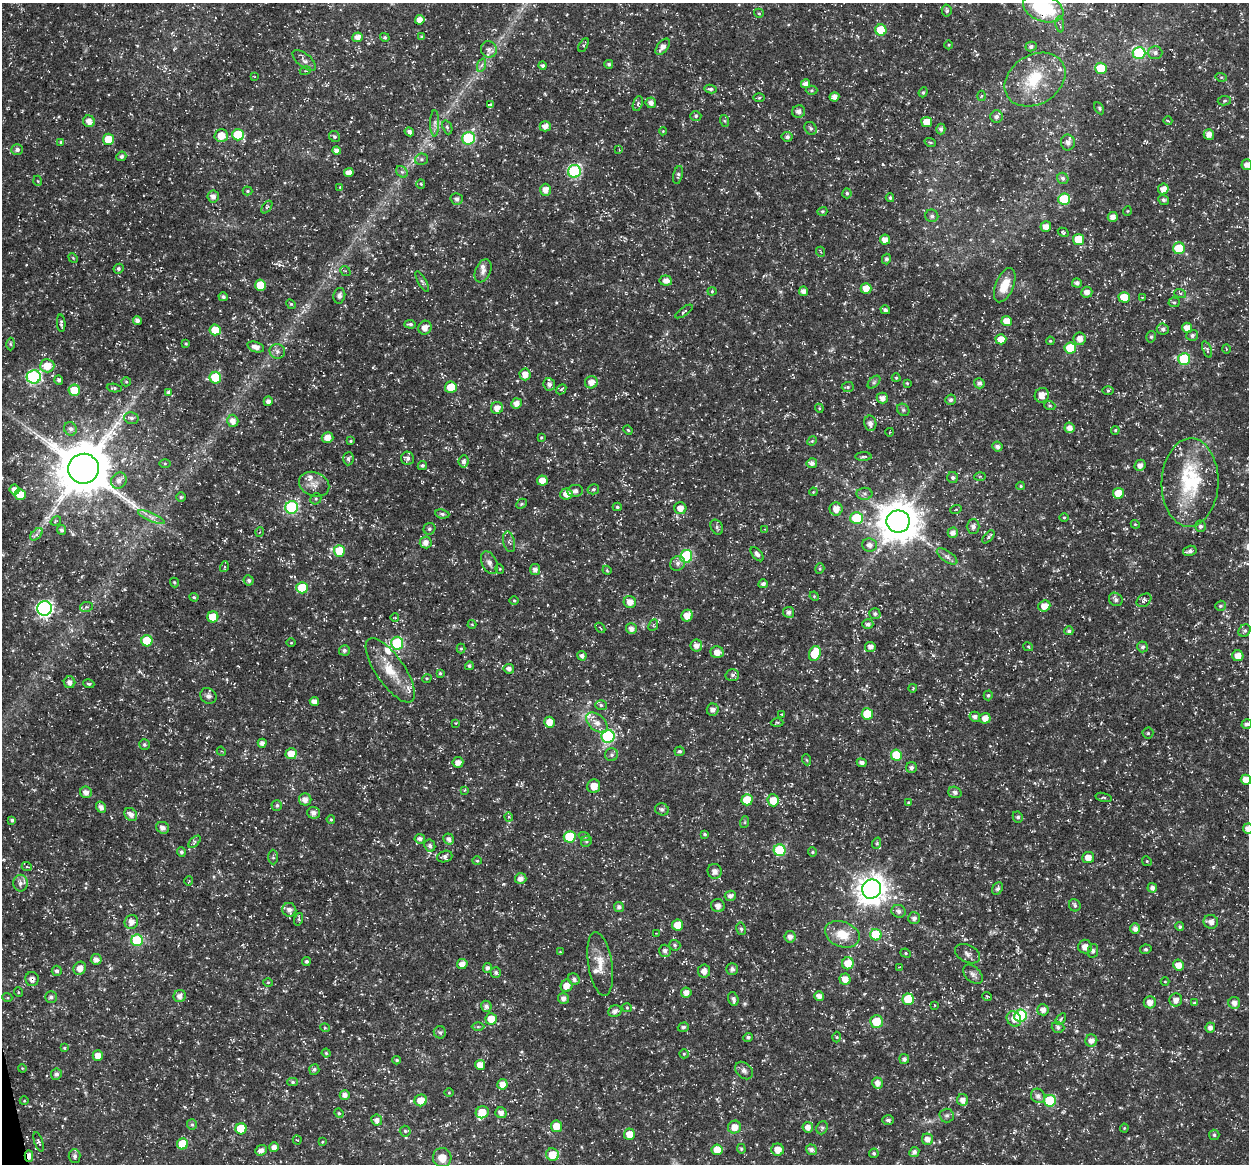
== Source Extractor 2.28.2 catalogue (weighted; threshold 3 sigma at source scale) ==
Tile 7 of 4 x 4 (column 3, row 2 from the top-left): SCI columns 2548-3794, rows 2372-3533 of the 5044 x 4838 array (HDU 1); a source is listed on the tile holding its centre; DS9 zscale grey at full resolution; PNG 1251 x 1166 px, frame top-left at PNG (2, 3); each listed source drawn as its Kron ellipse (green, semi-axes under 4 px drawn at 4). Shown black and unused: <1% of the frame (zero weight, under 3 of 5 exposures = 3% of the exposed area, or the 3 px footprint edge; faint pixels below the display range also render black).
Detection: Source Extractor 2.28.2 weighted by HDU 2 'WHT'; one run over the whole footprint, this tile lists its part. Background 0.0242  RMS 0.0022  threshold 0.00992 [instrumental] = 3 sigma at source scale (4.5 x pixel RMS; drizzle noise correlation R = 1.50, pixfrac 1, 0.0396/0.0396 arcsec/px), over >= 5 px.
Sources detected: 514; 13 inside a brighter listed object's ellipse — not listed separately; of the other 501, all 500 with FLUX_AUTO >= 0.145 (the completeness limit of this list) listed and drawn (1 fainter detections not listed), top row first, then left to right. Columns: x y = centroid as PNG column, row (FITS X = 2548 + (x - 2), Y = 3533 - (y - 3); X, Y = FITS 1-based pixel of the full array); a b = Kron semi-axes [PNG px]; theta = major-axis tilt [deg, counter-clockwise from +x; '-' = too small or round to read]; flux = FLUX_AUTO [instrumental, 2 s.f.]
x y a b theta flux
1043 8 21 13 -21 17
947 10 6 5 - 0.41
759 13 5 4 - 0.29
420 20 4 4 - 1.8
1060 24 8 4 -82 0.47
881 30 5 5 - 8.1
358 37 5 5 - 1.4
385 37 5 4 - 0.32
422 37 4 3 - 0.36
584 45 7 3 59 0.41
949 45 4 3 - 0.21
663 47 9 5 51 1.2
1031 47 5 5 - 0.63
489 49 8 8 - 0.9
1139 53 6 6 - 19
1155 53 7 6 - 0.74
304 60 14 6 -39 1
609 64 4 4 - 0.41
482 65 7 4 70 0.54
543 66 4 4 - 0.57
1101 68 6 5 - 5.5
305 71 5 3 - 0.3
254 77 3 2 - 0.16
1221 77 6 3 -17 0.25
1035 80 32 24 31 9.9
806 84 5 4 - 1.2
710 89 6 4 -11 0.49
811 90 6 4 1 0.33
923 92 5 4 - 0.34
982 96 5 3 - 0.24
834 97 5 4 - 1.3
759 98 6 4 1 0.3
1224 101 7 4 9 0.36
651 103 5 5 - 1.1
638 104 8 4 70 0.45
491 105 4 3 - 0.48
1099 108 6 4 -62 0.32
799 111 6 6 - 0.93
696 116 5 5 - 0.38
997 117 6 6 - 0.72
89 121 6 5 - 1.6
725 121 6 4 -70 0.32
1168 121 4 2 - 0.18
927 122 5 5 - 2.9
435 123 13 4 90 0.85
545 126 5 5 - 1.5
447 127 7 4 -70 0.41
811 128 7 5 -52 0.5
941 129 5 4 - 0.59
663 131 4 4 - 0.18
409 132 5 4 - 0.74
1209 134 5 5 - 1.3
238 135 6 5 - 7.1
221 136 6 6 - 2.5
334 136 6 5 - 0.44
787 137 5 5 - 0.57
468 138 6 6 - 21
108 139 5 5 - 4
61 142 4 3 - 0.28
930 142 6 3 -19 0.25
1068 142 8 7 - 1.1
17 150 6 5 - 0.67
336 150 4 4 - 1.1
619 150 4 3 - 0.16
121 156 5 4 - 0.56
421 159 6 5 - 0.49
1247 165 5 5 - 1.2
574 171 6 6 - 23
402 172 6 5 - 0.54
349 173 5 4 - 1.5
678 175 9 4 78 0.49
1063 178 6 5 - 0.58
38 181 5 3 - 0.19
421 184 5 4 - 0.27
340 187 4 4 - 0.2
1163 189 5 5 - 1.4
545 190 6 5 - 1.6
248 191 5 4 - 0.29
847 193 5 4 - 0.43
213 196 6 5 - 1.1
890 198 4 3 - 0.34
457 199 6 5 - 0.73
1064 199 6 6 - 11
1163 200 5 5 - 0.54
267 207 7 3 53 0.34
822 211 5 4 - 0.35
1127 211 5 3 - 0.17
932 216 6 6 - 0.6
1113 217 5 5 - 1.3
1046 227 5 5 - 1.4
1063 232 5 4 - 0.4
1078 239 5 5 - 5.3
885 240 5 5 - 1.7
1179 248 6 6 - 6.3
821 252 5 3 - 0.21
73 258 5 4 - 0.23
886 259 5 4 - 0.54
118 269 5 4 - 0.43
345 271 5 4 - 0.31
483 271 12 7 66 1.1
666 281 6 5 - 1.3
422 282 11 4 -62 0.47
1077 283 5 4 - 0.75
260 285 5 5 - 5.5
1005 285 18 9 68 3.8
866 288 5 5 - 2.4
712 291 4 4 - 0.27
804 291 5 4 - 1.2
1087 292 5 5 - 1.3
1180 293 6 3 -18 0.3
339 296 8 6 77 0.76
223 297 4 4 - 0.56
1124 297 5 5 - 3.9
1142 297 4 2 - 0.15
1174 302 5 5 - 0.36
291 304 5 4 - 0.28
885 310 5 4 - 0.62
684 311 10 3 34 0.4
137 320 4 4 - 0.91
1007 321 5 5 - 2.4
61 323 8 3 -85 0.46
410 324 6 4 -5 0.49
425 328 7 6 - 1.5
1187 328 5 5 - 1.8
1163 329 6 5 - 0.6
215 330 5 5 - 4
1192 335 6 5 - 0.51
1151 337 6 4 75 0.34
1001 339 5 5 - 2.4
1080 339 6 6 - 1.7
1050 341 4 3 - 0.23
10 344 6 4 -89 0.34
186 344 3 3 - 0.21
256 347 9 5 -18 1.4
1070 348 6 5 - 8.2
1207 349 8 4 -68 0.43
1226 349 4 3 - 0.2
277 351 8 7 - 0.87
1184 359 6 6 - 15
47 366 7 6 - 3.6
525 374 6 5 - 1.8
34 377 7 6 - 35
215 378 6 5 - 9.7
896 378 4 4 - 0.24
59 380 5 4 - 0.53
126 382 5 4 - 0.27
591 382 6 6 - 1.6
874 382 7 4 45 0.44
907 383 4 3 - 0.2
979 383 5 5 - 0.75
549 384 6 5 - 0.9
451 387 6 5 - 4.8
848 387 6 5 - 0.38
114 388 7 4 -8 0.38
561 389 6 2 45 0.22
74 390 6 5 - 5.8
1108 390 5 3 - 0.25
168 392 4 4 - 0.33
1042 395 7 7 - 2
882 398 6 5 - 1.2
951 400 5 5 - 0.57
268 401 5 4 - 0.91
516 403 5 5 - 1.4
1050 406 5 3 - 0.29
497 408 6 6 - 1.5
819 408 4 3 - 0.22
903 410 7 5 -45 0.42
131 418 7 5 -14 0.69
233 421 6 5 - 1.5
870 423 7 6 - 1.1
1069 428 5 5 - 1.4
70 429 7 6 - 0.77
628 430 5 4 - 0.31
1115 430 4 4 - 0.28
890 432 4 3 - 0.19
327 437 6 5 - 1.7
541 437 4 3 - 0.23
351 441 4 3 - 0.24
812 441 5 4 - 0.25
997 446 5 5 - 0.75
863 457 8 4 1 0.41
408 458 6 6 - 0.8
348 459 6 5 - 0.6
464 461 6 5 - 0.84
165 463 5 3 - 0.23
812 463 5 5 - 0.96
1140 465 6 5 - 1.1
422 466 5 4 - 0.41
84 469 15 15 - 1300
980 476 5 3 - 0.24
953 478 5 5 - 0.52
119 480 8 7 - 1.2
542 481 5 5 - 1.9
1190 482 44 28 88 16
314 484 15 12 -22 2
1021 486 4 4 - 0.27
15 489 5 5 - 1.3
593 489 6 5 - 0.37
575 491 8 6 8 0.98
813 492 4 3 - 0.2
1118 493 5 5 - 4
566 494 6 5 - 1.8
865 494 8 6 -1 0.66
20 495 5 5 - 4.4
181 497 5 5 - 0.34
316 499 6 5 - 0.35
521 504 6 4 45 0.33
292 507 6 6 - 24
617 507 4 4 - 0.34
680 508 6 6 - 1.9
836 509 6 6 - 1.9
956 509 6 3 19 0.25
442 514 7 4 -8 0.49
151 517 14 4 -24 1
1064 517 4 3 - 0.2
857 518 6 6 - 9
56 521 6 3 33 0.22
898 522 11 11 - 640
1135 524 4 3 - 0.2
1200 526 6 5 - 0.65
717 527 8 5 -63 0.56
973 527 7 6 - 0.86
429 529 6 5 - 0.47
765 529 4 4 - 0.21
61 530 5 4 - 0.54
260 532 5 3 - 0.2
953 533 5 5 - 1.2
36 534 7 4 44 0.63
988 537 8 4 48 0.35
426 542 6 6 - 1.3
509 542 10 6 -76 0.75
870 545 7 6 - 1.2
339 551 6 5 - 6.4
1190 551 7 5 15 0.77
757 554 8 5 -51 0.79
686 556 6 6 - 19
947 556 12 5 -34 0.91
489 563 12 7 -65 1
678 563 8 7 - 0.86
224 567 5 3 - 0.25
500 569 5 3 - 0.19
820 569 5 4 - 0.31
535 570 5 5 - 0.84
607 570 4 4 - 0.26
249 580 5 5 - 0.49
174 582 5 4 - 0.27
763 584 4 4 - 0.63
302 588 5 5 - 7.1
814 596 5 4 - 0.24
194 597 5 3 - 0.28
1116 599 7 6 - 0.72
514 600 5 3 - 0.24
1144 600 8 6 38 0.6
630 602 6 6 - 1.8
1044 606 6 5 - 2
1220 606 5 4 - 0.42
86 607 7 5 10 0.43
44 608 7 7 - 57
789 612 5 5 - 0.83
875 614 5 5 - 0.51
687 616 6 5 - 2
213 617 5 5 - 5.1
395 618 4 3 - 0.18
472 624 4 4 - 0.24
868 624 5 5 - 0.68
653 625 6 4 64 0.34
600 628 6 2 -46 0.19
631 629 5 5 - 1.2
1069 631 4 4 - 0.53
1245 631 7 5 43 0.51
147 641 5 5 - 7.4
291 643 4 3 - 0.17
397 643 6 6 - 17
696 646 6 6 - 1.2
870 647 5 5 - 1
1028 647 5 4 - 0.24
1143 647 5 5 - 0.52
461 649 5 4 - 0.27
344 650 5 5 - 0.59
717 652 6 6 - 1.5
815 653 7 5 71 7.9
582 656 5 4 - 0.68
1238 656 5 5 - 2
469 666 4 4 - 0.4
509 669 5 5 - 1
390 670 38 14 -55 6.2
440 673 4 4 - 0.27
732 675 7 5 -1 0.55
427 678 5 3 - 0.23
70 682 6 5 - 0.97
89 684 6 3 -17 0.36
913 688 4 3 - 0.2
988 695 5 4 - 0.36
208 696 8 7 - 0.78
314 702 4 4 - 1.3
601 705 6 5 - 0.41
713 710 6 6 - 1
867 714 5 5 - 6.9
782 715 3 3 - 0.2
975 717 5 5 - 0.84
985 718 5 5 - 1.6
549 722 5 5 - 2.1
777 722 6 4 0 0.28
456 723 4 3 - 0.18
597 723 12 7 -41 1.9
1247 724 5 4 - 0.54
1148 733 5 5 - 0.34
608 736 6 6 - 25
262 743 4 4 - 1
144 745 5 5 - 0.41
221 751 5 3 - 0.21
679 751 5 4 - 0.4
291 754 5 5 - 3
612 755 6 6 - 0.57
896 755 5 5 - 6.9
807 760 5 3 - 0.22
458 762 5 5 - 1.4
862 763 5 4 - 0.88
912 767 5 5 - 0.67
1246 780 5 5 - 2.1
594 786 7 6 - 2.2
464 790 4 4 - 0.22
86 792 6 5 - 1.3
955 792 6 5 - 0.72
1104 797 8 3 -13 0.31
305 799 6 6 - 1.4
747 800 5 5 - 5.6
773 800 6 5 - 3
908 803 3 3 - 0.2
277 805 5 5 - 0.47
101 807 5 5 - 1
662 809 7 6 - 0.71
313 813 6 6 - 1.2
131 814 7 5 -48 1.2
509 817 4 4 - 0.25
1018 817 5 5 - 0.53
331 819 4 4 - 0.29
12 820 4 3 - 0.42
745 822 6 4 71 0.26
163 828 7 5 -29 0.97
1248 828 5 5 - 1.5
705 834 3 3 - 0.35
584 836 6 4 -18 0.33
570 837 6 6 - 9.3
420 839 5 5 - 0.73
449 839 6 5 - 0.85
586 841 6 5 - 0.41
194 842 7 4 43 0.45
877 843 6 3 72 0.29
430 846 6 5 - 0.64
780 850 6 6 - 14
181 852 5 4 - 0.43
812 852 4 4 - 0.28
273 857 7 5 -89 0.34
445 857 8 5 17 0.85
1088 857 6 5 - 1.7
477 861 4 4 - 0.25
1147 861 5 4 - 0.27
27 867 5 3 - 0.27
715 871 7 7 - 1.1
521 878 5 5 - 1.2
189 881 4 3 - 0.15
20 883 8 7 - 0.98
997 888 6 5 - 0.58
1152 888 5 4 - 0.86
872 889 10 9 - 270
730 896 5 5 - 0.88
1075 905 6 5 - 0.51
718 906 7 6 - 0.93
619 907 5 5 - 0.76
289 910 7 6 - 1.2
899 911 7 6 - 0.83
914 918 6 6 - 0.7
299 919 6 4 73 0.35
131 922 7 6 - 1.7
1211 922 7 7 - 1.2
678 925 5 5 - 2.5
1180 927 4 4 - 0.47
741 929 6 4 -78 0.54
1135 929 5 5 - 0.97
656 933 4 2 - 0.16
842 934 18 12 -21 4.5
876 935 6 5 - 10
790 937 6 5 - 1.1
137 940 6 6 - 12
675 945 6 5 - 0.45
1085 947 7 6 - 1.6
1146 949 6 4 12 0.38
665 951 6 6 - 0.74
1093 951 7 5 81 0.59
560 952 4 4 - 0.19
906 953 5 4 - 0.3
968 954 13 8 -27 0.98
96 959 5 5 - 1
306 961 4 4 - 0.45
848 963 6 6 - 3.4
462 964 5 5 - 1.5
600 964 32 12 -81 3.7
1178 965 5 5 - 2
899 967 2 2 - 0.19
80 968 7 6 - 1.7
487 968 5 4 - 0.62
732 969 6 6 - 0.78
57 971 5 5 - 0.6
704 971 6 6 - 1.2
496 972 5 5 - 0.53
973 974 11 7 -44 0.88
32 979 7 6 - 0.9
574 979 6 5 - 0.73
845 979 5 5 - 1.7
1165 981 4 3 - 0.15
268 982 5 3 - 0.19
566 986 6 6 - 2.1
18 992 5 3 - 0.17
686 993 5 5 - 1.5
180 996 6 6 - 1.2
819 996 5 5 - 1.2
987 996 5 3 - 0.2
7 997 5 3 - 0.25
51 997 6 6 - 0.63
563 998 5 5 - 1.1
733 999 7 5 -72 0.64
908 999 5 5 - 6.8
1176 1000 6 6 - 1.4
1150 1002 6 6 - 1.8
1195 1003 4 4 - 0.44
1234 1003 6 6 - 1.2
934 1005 4 3 - 0.18
486 1006 5 5 - 0.76
627 1008 5 4 - 0.25
1043 1010 5 5 - 1.2
615 1011 7 5 22 1.1
1020 1016 6 6 - 22
491 1019 5 5 - 3
1014 1019 8 6 -51 1.6
1061 1019 6 3 53 0.27
876 1021 6 6 - 5
478 1027 6 4 0 0.33
683 1027 5 4 - 0.61
1058 1027 6 5 - 0.59
1210 1027 5 5 - 0.94
325 1028 5 3 - 0.21
440 1032 6 6 - 0.47
748 1037 5 4 - 0.48
837 1037 5 3 - 0.24
1091 1040 6 6 - 1.3
64 1048 4 3 - 0.22
326 1053 4 4 - 0.29
684 1054 5 4 - 0.26
98 1056 5 5 - 1.9
904 1059 5 5 - 0.65
397 1060 4 4 - 0.38
480 1065 5 5 - 2.1
22 1068 4 3 - 0.18
314 1069 5 5 - 0.48
744 1070 10 7 -43 0.82
56 1074 6 5 - 0.71
293 1082 5 4 - 0.37
877 1083 5 5 - 1.3
502 1084 5 5 - 1.9
449 1093 5 3 - 0.18
345 1095 5 5 - 1
1038 1096 7 6 - 1
421 1100 6 6 - 2.8
963 1100 6 5 - 1.3
24 1101 4 3 - 0.16
1050 1101 6 6 - 14
482 1112 7 6 - 3.6
339 1113 5 4 - 0.29
501 1113 6 5 - 1.3
947 1115 7 7 - 0.59
377 1120 5 5 - 1.1
888 1120 6 5 - 0.58
192 1125 5 5 - 0.4
556 1126 6 5 - 2.8
734 1127 7 6 - 2.1
808 1127 5 5 - 1.4
822 1128 7 5 68 0.42
1124 1128 4 4 - 0.2
241 1129 5 5 - 6.9
405 1131 5 5 - 0.37
629 1134 5 5 - 2.4
1214 1135 5 5 - 0.36
928 1139 6 5 - 1.3
297 1140 4 3 - 0.18
39 1142 10 3 -71 0.3
322 1142 4 3 - 0.18
182 1144 5 5 - 7
274 1147 5 4 - 1.2
741 1149 5 4 - 0.31
261 1150 6 5 - 1.1
717 1150 5 5 - 3
778 1150 6 6 - 2.1
811 1150 5 5 - 0.85
914 1152 5 4 - 0.75
874 1153 5 4 - 0.37
552 1155 6 6 - 4
29 1156 6 4 -87 1.2
75 1156 7 6 - 0.71
442 1158 9 9 - 3
Overlapping masked pixels (flux is a lower limit): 4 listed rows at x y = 1043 8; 84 469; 32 979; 29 1156
Isophote crosses this tile's border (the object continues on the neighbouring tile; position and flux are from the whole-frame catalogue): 5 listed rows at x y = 1043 8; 1247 165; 1247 724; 1246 780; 1248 828